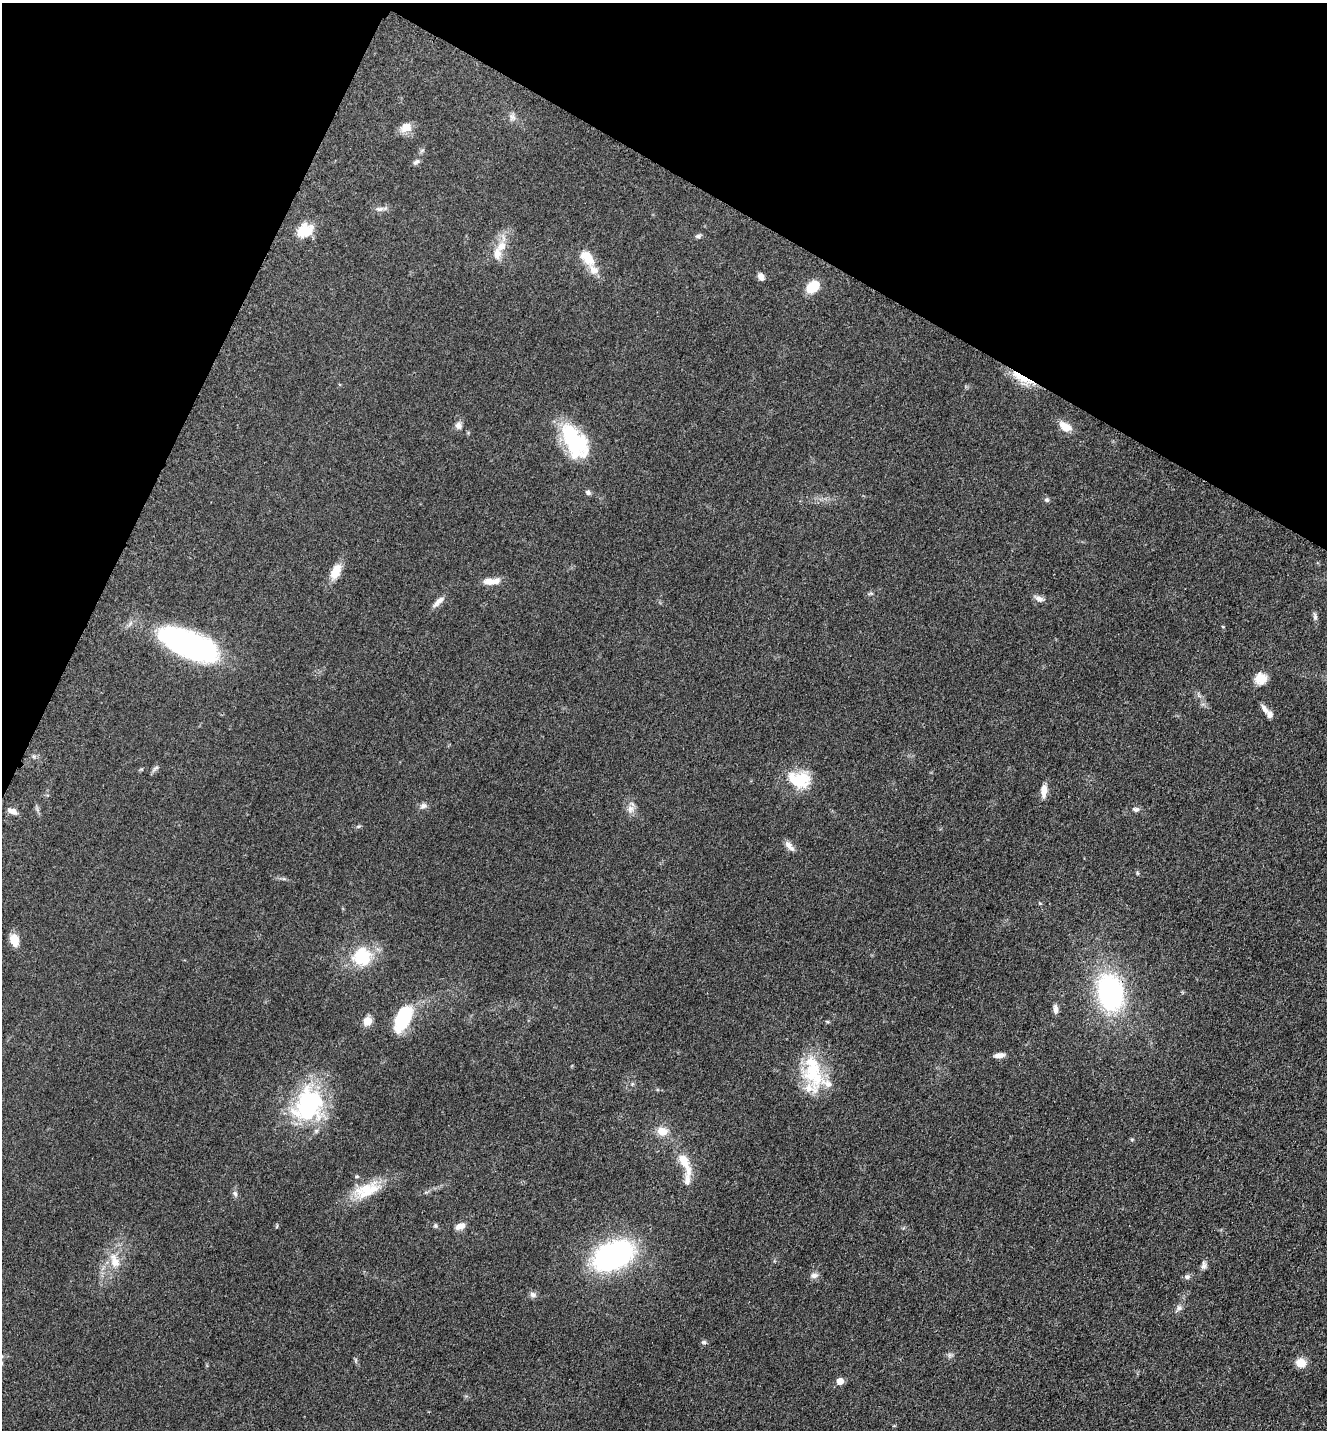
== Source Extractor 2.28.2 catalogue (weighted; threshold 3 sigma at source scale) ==
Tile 2 of 4 x 4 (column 2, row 1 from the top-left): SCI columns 1624-2948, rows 4327-5754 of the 5806 x 5774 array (HDU 1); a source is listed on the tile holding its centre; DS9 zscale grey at full resolution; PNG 1329 x 1432 px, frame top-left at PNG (2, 3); no overlay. Shown black and unused: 22% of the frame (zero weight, under 3 of 5 exposures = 4% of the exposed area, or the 3 px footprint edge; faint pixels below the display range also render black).
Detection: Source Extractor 2.28.2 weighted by HDU 2 'WHT'; one run over the whole footprint, this tile lists its part. Background 0.0644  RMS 0.006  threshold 0.0269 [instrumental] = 3 sigma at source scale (4.5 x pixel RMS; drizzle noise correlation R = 1.50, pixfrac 1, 0.05/0.05 arcsec/px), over >= 5 px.
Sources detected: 62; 1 inside a brighter object's white glare — not listed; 6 inside a brighter listed object's ellipse — not listed separately; the other 55 listed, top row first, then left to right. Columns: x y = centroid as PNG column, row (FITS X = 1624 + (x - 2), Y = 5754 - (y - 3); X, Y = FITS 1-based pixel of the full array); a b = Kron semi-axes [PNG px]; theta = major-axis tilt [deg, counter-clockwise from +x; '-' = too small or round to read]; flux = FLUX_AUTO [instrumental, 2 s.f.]
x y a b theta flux
512 117 10 6 -27 2.2
406 127 14 11 26 6.4
416 162 10 5 32 1.5
379 209 11 6 13 2.4
304 231 21 14 23 12
698 236 8 5 11 1.3
497 253 17 10 89 5.9
587 258 24 13 -46 11
761 276 8 6 -60 3.1
813 287 17 12 38 9.9
1020 376 26 7 -23 11
458 425 10 8 -73 2.6
1065 427 16 10 -33 6.3
575 441 42 22 -58 43
588 492 7 6 - 1.4
1046 500 7 5 -2 1.1
336 571 18 10 62 9.2
491 581 22 7 4 6
1039 599 12 7 -29 2.8
438 601 18 6 44 3.6
1315 617 9 6 90 1.5
188 644 58 23 -23 140
1261 679 13 13 - 7.4
1265 709 16 6 -52 3
799 780 30 19 -11 20
1044 791 15 7 86 5.1
423 806 10 7 27 2.1
630 809 10 8 66 3.1
1136 809 8 6 -10 1.7
12 811 12 6 -22 3.2
789 845 13 8 -54 3.3
14 940 14 9 -73 7
362 957 21 20 - 26
1110 992 34 23 -77 94
1055 1009 11 6 -85 2.4
403 1018 31 16 64 28
367 1021 6 6 - 13
999 1055 13 6 7 3.2
813 1072 47 23 -76 33
308 1104 47 42 61 63
662 1131 13 10 -13 7
684 1161 26 12 -63 11
367 1190 36 17 15 19
235 1194 8 6 -70 1.7
460 1226 12 7 22 4.1
613 1255 31 19 24 150
114 1261 22 11 -73 9.1
1204 1265 10 6 89 2
814 1275 9 7 13 2.5
1187 1277 7 6 - 1.5
533 1295 8 7 - 2
1179 1308 7 6 - 1.7
704 1342 7 5 -20 1.1
1301 1363 10 8 -6 7.4
840 1381 6 6 - 5.5
Overlapping masked pixels (flux is a lower limit): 1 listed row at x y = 1020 376